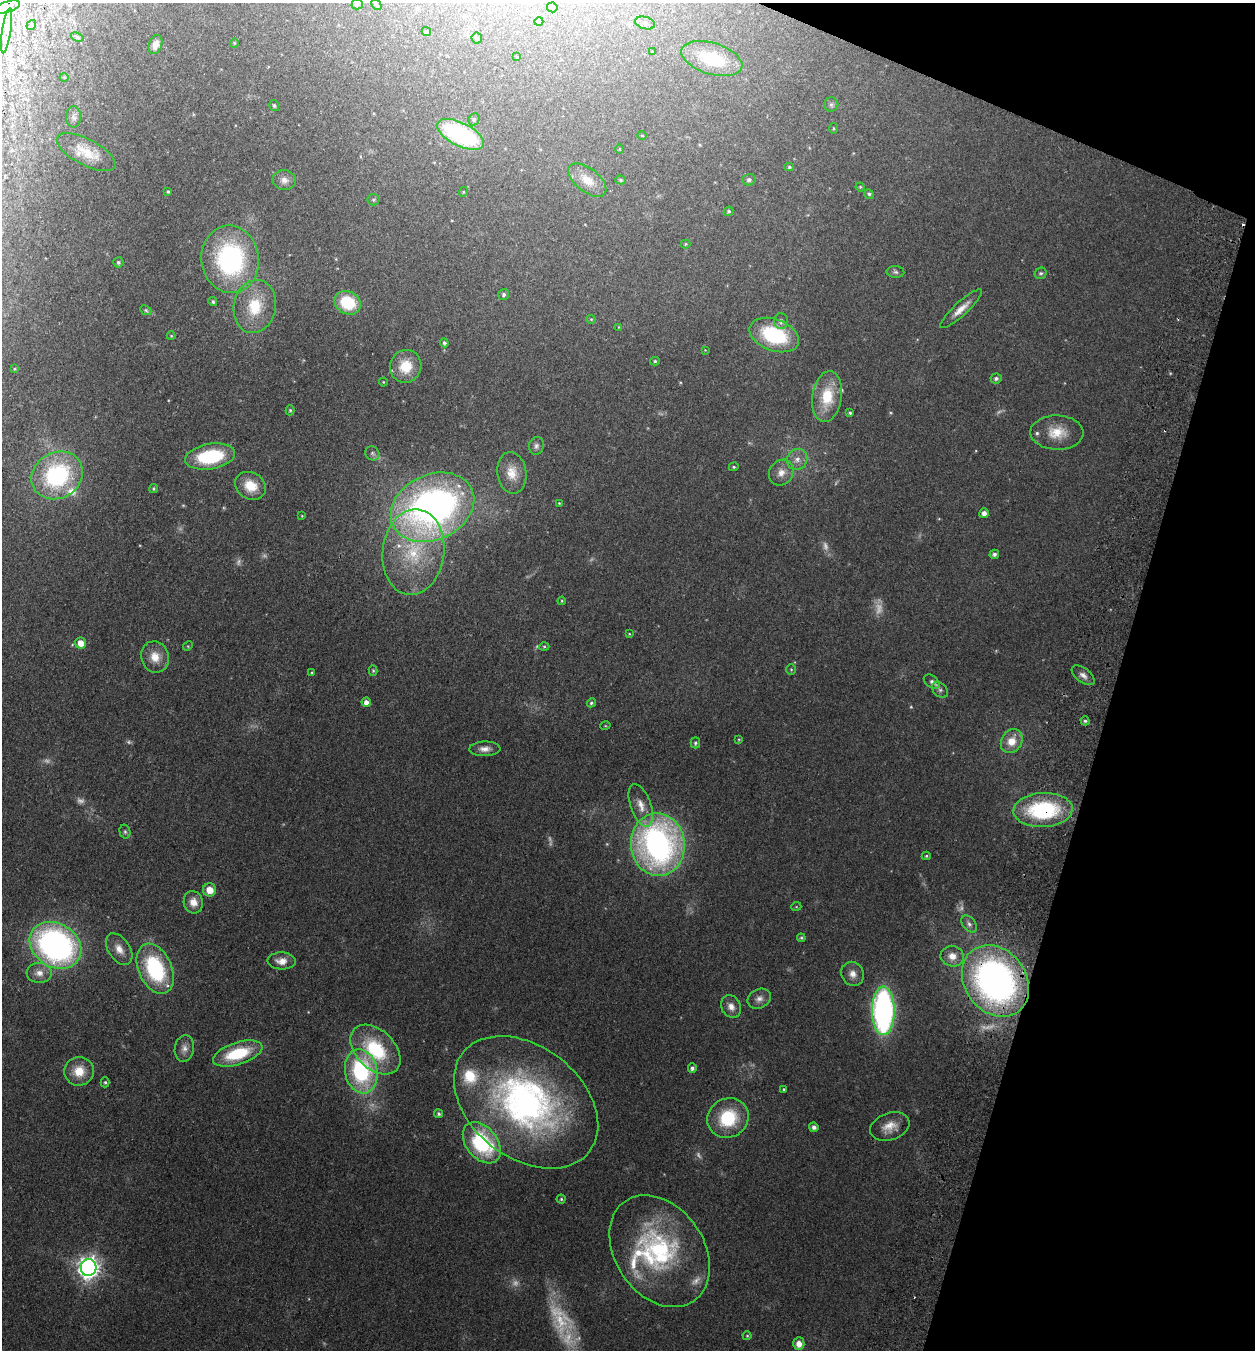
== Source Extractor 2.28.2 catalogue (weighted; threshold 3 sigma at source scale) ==
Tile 8 of 4 x 4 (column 4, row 2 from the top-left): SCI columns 3949-5201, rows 2721-4068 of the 5519 x 5440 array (HDU 1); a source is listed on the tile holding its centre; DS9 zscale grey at full resolution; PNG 1257 x 1352 px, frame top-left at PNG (2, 3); each listed source drawn as its Kron ellipse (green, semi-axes under 4 px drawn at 4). Shown black and unused: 15% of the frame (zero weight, under 2 of 3 exposures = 3% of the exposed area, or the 3 px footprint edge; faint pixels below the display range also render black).
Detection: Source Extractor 2.28.2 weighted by HDU 2 'WHT'; one run over the whole footprint, this tile lists its part. Background 0.0925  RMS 0.0083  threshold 0.0372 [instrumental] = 3 sigma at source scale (4.5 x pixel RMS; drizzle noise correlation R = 1.50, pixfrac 1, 0.05/0.05 arcsec/px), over >= 5 px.
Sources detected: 172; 22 too faint to see at this stretch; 3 cosmic-ray / hot-pixel residue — neither listed nor drawn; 7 inside a brighter listed object's ellipse — not listed separately; the other 140 listed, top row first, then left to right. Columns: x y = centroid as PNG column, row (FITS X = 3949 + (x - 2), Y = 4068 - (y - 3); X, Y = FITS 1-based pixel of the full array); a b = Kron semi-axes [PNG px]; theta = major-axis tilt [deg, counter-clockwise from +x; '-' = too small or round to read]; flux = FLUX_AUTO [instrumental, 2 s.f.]
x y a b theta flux
357 4 5 5 - 1.8
376 5 6 3 -46 0.79
7 7 13 5 18 3.4
552 7 5 5 - 1.7
539 21 4 4 - 1.7
645 23 10 6 -15 3.1
31 25 5 3 - 0.76
7 31 23 4 81 3.6
426 32 5 4 - 1.6
77 37 6 4 -21 1.4
477 38 5 5 - 1.3
234 43 4 4 - 0.81
155 45 10 6 70 5.9
652 52 3 2 - 0.47
517 57 3 3 - 0.56
712 59 31 15 -17 39
64 77 4 3 - 0.55
831 104 7 7 - 1.9
274 105 6 5 - 1.3
73 117 10 7 -89 2.5
474 119 6 5 - 1.7
833 128 5 3 - 0.75
460 134 25 11 -26 100
642 135 5 3 - 0.63
620 149 5 3 - 0.71
86 152 32 13 -28 18
789 167 5 4 - 1.1
284 180 11 10 - 4.9
587 180 22 12 -38 14
621 180 5 4 - 1.1
749 180 6 5 - 2.1
860 187 4 4 - 0.87
168 192 3 3 - 0.92
463 192 5 3 - 0.74
869 194 5 4 - 1.4
373 200 6 6 - 1.4
729 211 5 4 - 1.5
686 244 5 4 - 0.99
230 259 34 29 -83 120
118 262 5 5 - 1.5
895 272 9 5 -2 1.9
1041 273 6 5 - 1.6
504 295 6 5 - 1.9
213 302 4 4 - 1.4
348 303 13 11 -28 33
255 306 27 21 79 32
961 309 27 7 43 8.9
146 310 6 4 -23 1.2
591 319 5 4 - 0.81
781 321 7 7 - 3.3
619 327 3 2 - 0.5
774 335 25 15 -20 61
171 336 4 4 - 0.73
444 343 4 4 - 1.5
705 350 4 4 - 0.58
655 361 5 4 - 1.2
406 366 16 15 - 21
14 369 4 2 - 0.61
996 378 5 5 - 1.8
383 382 4 4 - 0.75
827 397 25 15 82 30
290 410 5 4 - 1
850 413 3 3 - 1.1
1057 433 26 17 -1 18
536 446 9 7 77 2.8
372 453 7 6 - 2.1
210 456 25 12 10 55
797 459 11 10 - 6
734 467 5 4 - 1.1
512 473 21 14 -82 13
781 473 13 11 53 7.4
57 475 27 23 31 98
251 486 16 13 -29 17
153 489 4 3 - 0.95
559 503 3 3 - 0.7
432 507 43 32 25 370
984 513 5 5 - 3.8
302 516 4 3 - 0.65
413 552 43 31 83 62
994 554 5 4 - 2.3
562 601 4 4 - 0.76
629 634 4 3 - 0.64
81 643 5 5 - 10
188 646 5 4 - 0.86
544 646 5 3 - 0.87
155 657 16 14 -71 12
791 669 5 4 - 0.92
373 671 5 4 - 1
312 673 4 4 - 0.84
1083 675 13 7 -38 4.5
932 682 9 6 -39 2.4
940 690 9 6 -43 2.2
366 702 5 4 - 4.6
591 703 5 4 - 1.4
1085 721 4 4 - 1.4
605 726 5 3 - 0.68
739 739 4 2 - 0.61
1012 741 13 10 59 13
695 743 5 4 - 1.5
485 749 15 7 2 5.4
641 805 22 10 -70 11
1043 810 29 17 3 78
125 832 7 5 -75 1.5
658 845 31 27 -85 260
926 856 4 4 - 1.1
210 890 6 6 - 10
193 902 11 9 -75 7.7
796 907 5 3 - 0.64
969 924 10 6 -50 2.8
801 938 4 4 - 1.1
55 945 27 22 -32 270
119 949 17 10 -56 8.7
952 956 11 10 - 7.3
281 961 14 8 -2 7.3
155 969 26 16 -66 79
39 973 12 10 -4 7.2
853 974 12 11 - 6.4
995 981 38 30 -53 310
759 999 12 9 26 5
731 1007 12 9 -60 5.8
883 1011 24 11 -90 260
184 1048 13 9 82 5.3
375 1050 29 19 -45 55
238 1053 25 11 18 40
692 1068 5 4 - 2.4
79 1071 15 14 - 15
361 1071 22 16 -78 86
105 1082 5 4 - 1.1
784 1089 4 3 - 0.86
526 1102 80 56 -38 300
439 1114 4 4 - 1.6
728 1118 21 19 32 40
814 1127 5 4 - 2.6
890 1127 20 13 19 11
482 1143 23 15 -51 72
561 1199 4 4 - 1.1
660 1251 61 44 -56 120
89 1268 8 8 - 580
747 1336 4 4 - 0.84
799 1344 6 5 - 6.1
Overlapping masked pixels (flux is a lower limit): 2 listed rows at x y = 1043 810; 995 981
Isophote crosses this tile's border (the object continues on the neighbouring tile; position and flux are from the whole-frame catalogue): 1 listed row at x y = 7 31